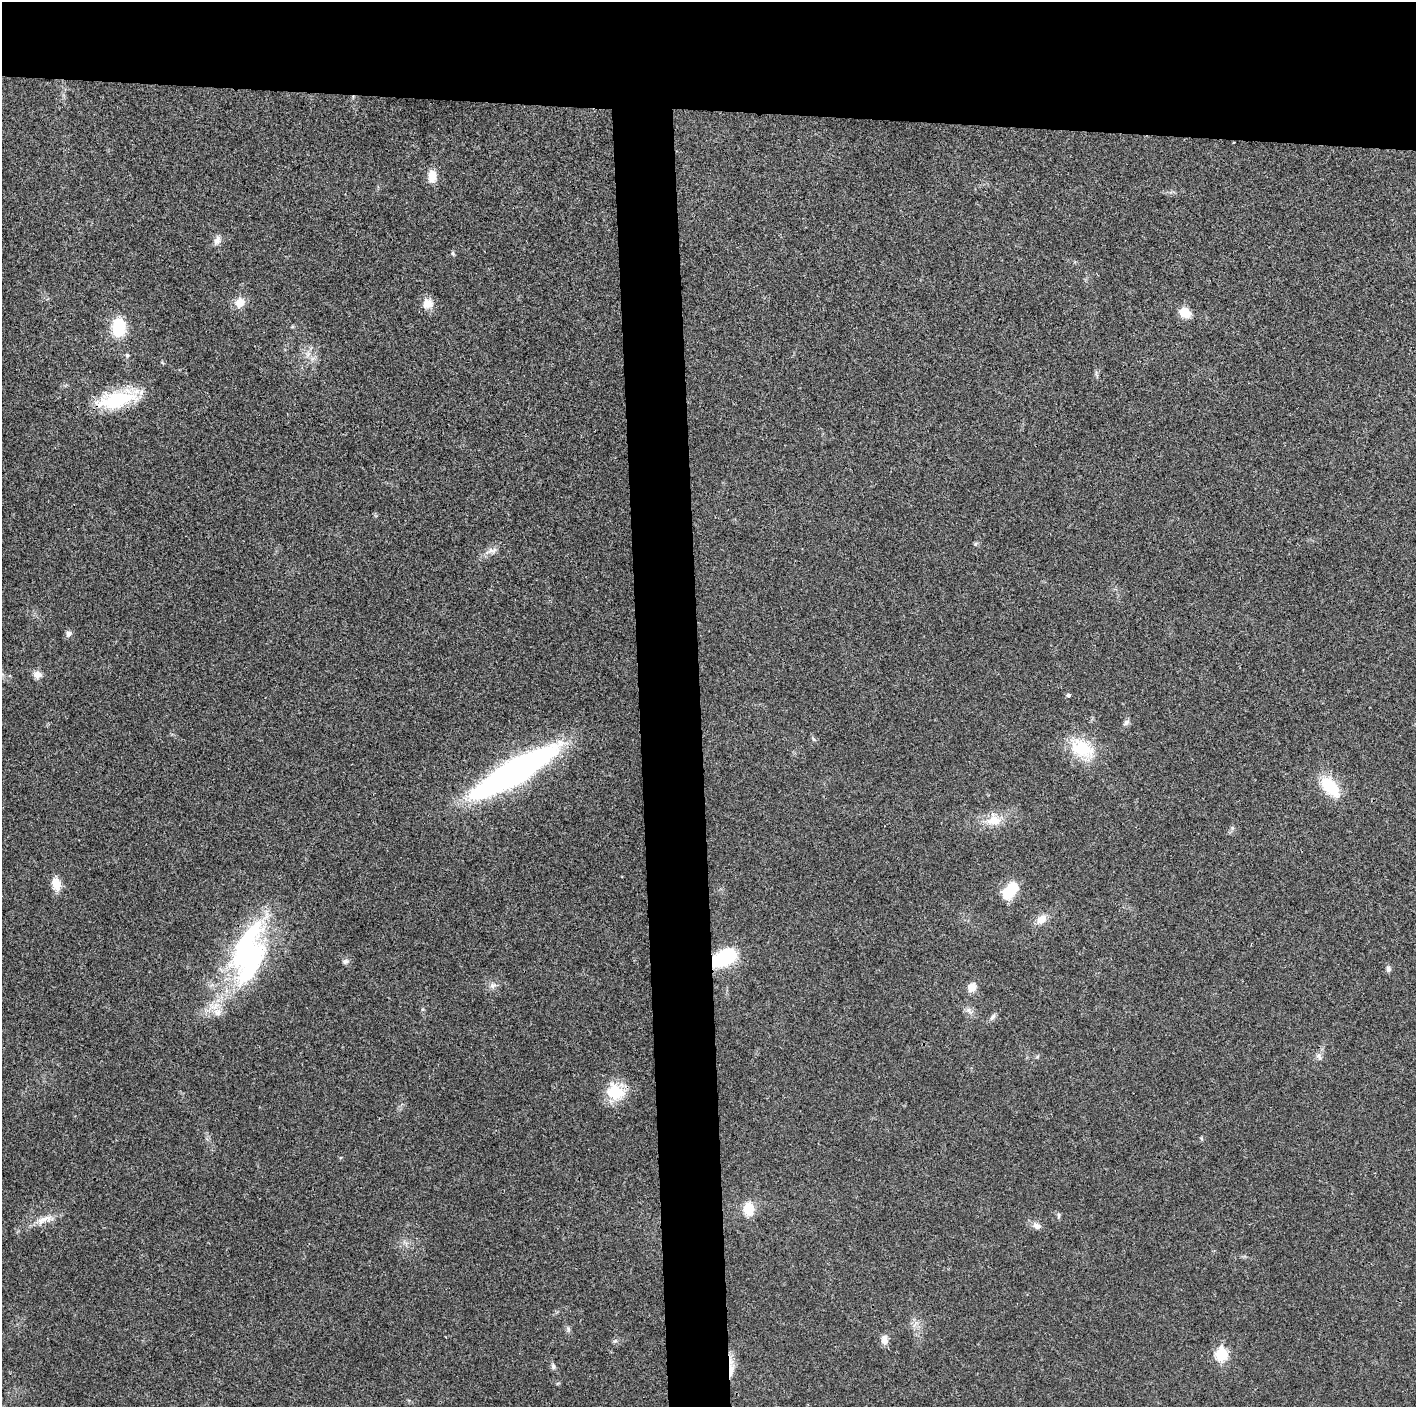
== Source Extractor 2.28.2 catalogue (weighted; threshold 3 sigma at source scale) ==
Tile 2 of 3 x 3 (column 2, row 1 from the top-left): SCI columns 1415-2828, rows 2816-4220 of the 4243 x 4223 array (HDU 1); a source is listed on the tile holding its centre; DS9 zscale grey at full resolution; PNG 1418 x 1409 px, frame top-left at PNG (2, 2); no overlay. Shown black and unused: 12% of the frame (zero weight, under 3 of 4 exposures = <1% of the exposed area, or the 3 px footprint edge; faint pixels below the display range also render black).
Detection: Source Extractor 2.28.2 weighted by HDU 2 'WHT'; one run over the whole footprint, this tile lists its part. Background 0.0189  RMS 0.0039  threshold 0.0175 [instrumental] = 3 sigma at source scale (4.5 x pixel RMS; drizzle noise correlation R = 1.50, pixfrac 1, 0.05/0.05 arcsec/px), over >= 5 px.
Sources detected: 44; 1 inside a brighter object's white glare — not listed; the other 43 listed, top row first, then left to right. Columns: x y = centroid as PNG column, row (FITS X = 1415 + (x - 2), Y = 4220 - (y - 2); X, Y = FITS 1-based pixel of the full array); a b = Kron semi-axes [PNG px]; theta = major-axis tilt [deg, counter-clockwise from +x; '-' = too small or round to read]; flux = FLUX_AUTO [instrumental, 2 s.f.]
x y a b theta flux
432 176 16 10 87 4.1
217 240 13 7 70 2.1
453 253 7 4 -82 0.55
239 303 10 9 - 5.1
428 303 14 13 - 3.9
1185 313 13 10 -33 5.8
292 327 6 3 18 0.43
118 328 18 12 86 15
308 354 7 4 19 1
127 355 6 4 -68 0.6
117 399 47 18 12 24
975 544 5 5 - 0.61
492 550 14 7 1 2.1
68 633 9 7 86 1.4
37 675 11 9 -16 2.4
1068 695 5 4 - 0.69
1126 722 10 6 42 1.1
814 739 7 4 -46 0.6
1082 749 34 22 -26 16
514 772 67 15 30 210
1330 787 26 14 -47 15
993 820 21 15 3 7
56 884 15 11 -78 4.5
1010 890 17 9 51 16
1041 919 14 10 39 3.7
248 956 64 41 79 78
723 958 29 15 24 23
345 961 8 7 - 1.1
1388 969 7 6 - 1.1
492 985 10 7 13 1.6
972 987 10 9 - 3.7
217 1012 11 10 - 3.5
993 1017 11 5 52 1.2
1319 1056 10 7 -62 1.4
615 1092 25 20 -25 12
749 1209 14 11 -84 7.2
1059 1215 8 4 90 0.66
43 1220 26 9 22 4.9
1037 1226 12 8 -24 2.1
884 1340 12 8 -84 2.5
1221 1354 7 6 - 33
553 1366 9 5 -75 1
731 1371 26 6 84 4.7
Overlapping masked pixels (flux is a lower limit): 4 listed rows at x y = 117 399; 248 956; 723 958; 731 1371
Unlisted compact peaks at least as high as the median listed source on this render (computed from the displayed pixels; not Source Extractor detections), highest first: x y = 615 1341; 1232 828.